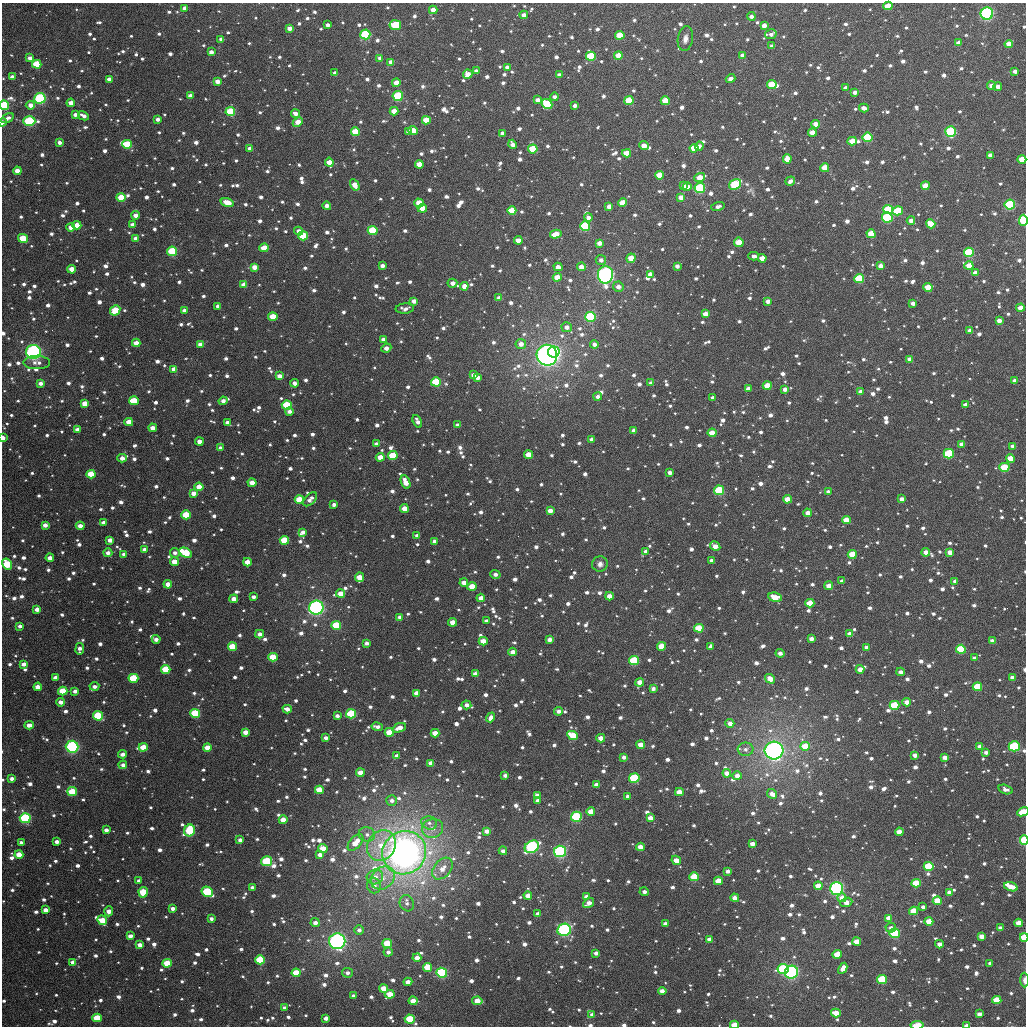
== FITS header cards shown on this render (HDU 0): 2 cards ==
NAXIS1  =                 1024
NAXIS2  =                 1024

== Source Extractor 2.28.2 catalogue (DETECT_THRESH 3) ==
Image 1024 x 1024 px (HDU 0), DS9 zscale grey, 1 PNG px = 1 image px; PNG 1028 x 1028 px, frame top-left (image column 1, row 1024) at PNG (2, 3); each listed source drawn as its Kron ellipse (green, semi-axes under 4 px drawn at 4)
Background 4440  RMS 80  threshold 240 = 3 sigma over >= 5 px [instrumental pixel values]
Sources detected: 1774; of the 1774, the 500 brightest by FLUX_AUTO listed and drawn (1274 fainter detections omitted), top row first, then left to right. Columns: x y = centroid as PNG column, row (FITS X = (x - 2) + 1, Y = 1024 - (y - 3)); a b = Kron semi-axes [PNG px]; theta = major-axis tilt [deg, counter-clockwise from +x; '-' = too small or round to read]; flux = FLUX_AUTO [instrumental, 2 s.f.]
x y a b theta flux
888 6 4 4 - 1.1e+05
184 8 4 3 - 2.7e+04
433 10 4 4 - 6.6e+04
987 13 6 6 - 7.6e+05
524 15 4 4 - 3.3e+04
751 16 4 4 - 2.7e+04
327 25 4 3 - 2.5e+04
395 25 6 5 - 4.8e+05
764 25 4 4 - 4.1e+04
289 28 4 4 - 4.3e+04
365 34 5 5 - 4.1e+05
771 34 6 5 - 2.8e+04
620 35 4 4 - 1.7e+05
221 39 4 3 - 2.8e+04
685 39 12 7 81 3.8e+04
958 43 4 4 - 4.9e+04
1009 44 4 4 - 8.0e+04
772 46 4 3 - 2.9e+04
211 52 4 3 - 3.4e+04
591 56 5 4 - 3.6e+05
618 56 4 4 - 9.7e+04
742 56 4 4 - 4.1e+04
30 58 4 4 - 3.1e+04
380 58 4 4 - 3.3e+04
391 62 4 4 - 4.9e+04
37 64 4 4 - 2.7e+05
507 67 4 3 - 2.6e+04
476 71 4 3 - 2.6e+04
1015 71 4 3 - 3.0e+04
335 73 4 4 - 2.7e+04
468 74 4 4 - 5.5e+04
559 75 4 4 - 2.6e+04
12 77 4 3 - 3.2e+04
109 79 4 3 - 3.5e+04
731 79 5 4 - 4.0e+04
217 81 4 4 - 4.4e+04
396 83 4 4 - 7.3e+04
772 84 5 4 - 1.9e+05
991 86 4 4 - 4.1e+04
998 87 4 4 - 3.6e+04
846 88 4 3 - 3.2e+04
855 92 4 4 - 2.8e+04
190 96 4 4 - 4.2e+04
398 96 5 5 - 3.8e+05
555 97 4 4 - 2.6e+04
40 98 5 5 - 5.1e+05
538 100 4 4 - 4.0e+04
629 100 4 4 - 2.3e+05
665 101 4 4 - 1.4e+05
71 103 4 4 - 4.8e+04
547 104 5 5 - 2.8e+05
4 105 5 4 - 4.2e+05
30 105 4 4 - 4.0e+04
575 106 4 4 - 3.0e+04
864 108 5 4 - 3.8e+04
394 111 4 4 - 7.5e+04
230 112 5 4 - 2.8e+05
295 114 4 4 - 3.9e+04
75 115 4 3 - 2.5e+04
83 116 6 3 -29 3.1e+04
8 118 7 3 30 2.6e+04
158 119 4 3 - 2.9e+04
426 120 4 4 - 1.5e+05
29 121 6 5 - 5.4e+05
2 122 4 2 - 3.1e+04
298 122 5 4 - 7.1e+04
816 124 4 4 - 7.0e+04
413 131 4 4 - 9.7e+04
951 131 5 5 - 5.0e+05
356 132 4 4 - 2.1e+05
408 132 4 4 - 3.0e+04
502 133 4 4 - 3.7e+04
812 133 4 4 - 7.6e+04
867 137 5 4 - 3.1e+05
852 141 4 4 - 1.0e+05
59 142 4 3 - 2.5e+04
127 144 5 4 - 2.3e+05
512 144 5 4 - 3.6e+04
644 146 5 4 - 6.7e+04
699 146 4 4 - 2.8e+04
250 148 4 4 - 4.0e+04
694 148 4 4 - 1.3e+05
533 149 4 4 - 2.2e+05
627 153 4 4 - 1.0e+05
990 155 4 3 - 4.2e+04
787 159 4 4 - 7.8e+04
1022 159 4 4 - 1.0e+05
329 162 4 4 - 5.5e+04
419 164 4 4 - 1.1e+05
825 168 4 4 - 1.2e+05
17 171 4 4 - 7.1e+04
659 175 4 4 - 1.3e+05
700 177 5 4 - 9.4e+04
790 181 5 3 - 2.7e+04
735 184 6 5 - 3.7e+05
355 185 6 4 -59 8.4e+04
683 185 4 3 - 2.6e+04
925 186 4 4 - 9.3e+04
687 187 4 4 - 4.2e+04
700 188 5 5 - 4.8e+05
121 197 5 4 - 1.8e+05
681 197 4 4 - 4.5e+04
227 202 7 4 -16 1.0e+05
419 203 4 4 - 1.2e+05
622 203 4 4 - 1.0e+05
1010 205 5 5 - 4.5e+05
327 206 4 4 - 3.5e+04
609 206 4 4 - 4.6e+04
718 207 7 4 15 2.5e+04
422 208 5 4 - 8.3e+04
888 210 5 4 - 3.8e+05
512 211 4 4 - 2.1e+05
898 211 5 4 - 3.0e+05
136 215 4 4 - 4.3e+04
588 217 4 4 - 3.3e+04
887 218 5 5 - 5.9e+05
911 220 4 4 - 3.0e+04
1023 220 5 4 - 2.5e+05
931 224 5 4 - 1.1e+05
77 225 4 4 - 9.8e+04
132 225 4 3 - 3.2e+04
585 226 5 5 - 4.2e+05
71 227 4 4 - 5.1e+04
373 230 5 4 - 2.5e+05
299 231 4 4 - 3.5e+04
556 234 6 4 15 1.0e+05
871 234 4 4 - 1.6e+05
303 236 5 4 - 2.9e+05
23 238 5 4 - 2.0e+05
135 238 4 4 - 2.5e+04
518 240 4 4 - 5.0e+04
739 242 5 4 - 1.2e+05
599 243 4 4 - 4.4e+04
264 248 5 4 - 1.2e+05
172 251 5 4 - 2.9e+05
969 252 5 4 - 3.2e+05
754 256 5 3 - 2.7e+04
631 258 4 4 - 1.0e+05
762 258 4 4 - 9.0e+04
601 260 5 5 - 2.6e+04
382 266 4 3 - 3.1e+04
677 266 4 3 - 2.8e+04
880 266 4 4 - 4.4e+04
969 266 4 4 - 9.2e+04
254 267 4 4 - 5.5e+04
558 267 4 4 - 4.3e+04
581 267 4 4 - 5.7e+04
72 269 4 4 - 7.8e+04
975 273 4 4 - 4.1e+04
650 274 4 4 - 3.8e+04
605 275 9 7 89 1.3e+06
557 277 4 4 - 8.6e+04
859 279 5 4 - 3.8e+05
452 283 5 4 - 3.6e+04
244 284 4 4 - 5.7e+04
464 286 4 4 - 6.2e+04
618 287 5 5 - 3.7e+04
928 287 4 4 - 1.5e+05
499 298 4 4 - 3.5e+04
414 301 4 4 - 3.9e+04
768 301 4 4 - 3.4e+04
913 303 4 3 - 3.1e+04
218 306 4 3 - 2.6e+04
405 308 9 5 4 2.8e+04
1020 308 4 4 - 6.8e+04
115 310 6 4 46 1.7e+05
184 310 4 3 - 3.1e+04
705 314 4 4 - 5.7e+04
273 317 4 4 - 1.5e+05
590 317 5 5 - 4.0e+05
999 321 4 4 - 4.4e+04
567 327 5 5 - 3.4e+04
970 331 4 4 - 4.1e+04
383 339 4 3 - 2.6e+04
136 343 4 4 - 5.9e+04
200 344 4 3 - 4.1e+04
521 344 5 5 - 4.7e+04
594 344 4 4 - 3.4e+04
386 348 5 4 - 4.0e+04
33 352 7 7 - 1.1e+06
554 352 6 5 - 5.8e+05
547 355 10 10 - 2.3e+06
909 359 4 4 - 4.0e+04
37 363 13 6 0 3.6e+04
174 369 4 4 - 5.2e+04
473 375 4 3 - 3.8e+04
279 376 4 4 - 4.6e+04
477 377 4 4 - 3.7e+04
1014 380 4 3 - 3.0e+04
436 382 5 4 - 2.8e+05
40 383 4 4 - 3.3e+04
295 383 4 4 - 2.9e+04
651 383 4 3 - 2.6e+04
767 386 4 4 - 1.1e+05
748 388 4 3 - 2.9e+04
785 389 4 4 - 3.7e+04
860 392 4 4 - 4.4e+04
598 397 4 4 - 2.8e+04
713 398 4 3 - 2.9e+04
134 401 5 4 - 2.0e+05
223 401 4 4 - 3.7e+04
85 404 4 4 - 7.4e+04
287 405 5 4 - 2.7e+05
965 405 4 3 - 5.0e+04
289 411 4 4 - 2.5e+04
417 421 7 4 -64 3.3e+04
129 422 4 4 - 8.9e+04
227 422 4 3 - 2.9e+04
457 425 4 4 - 2.8e+04
153 428 4 4 - 5.8e+04
77 430 4 4 - 5.1e+04
634 430 4 4 - 3.6e+04
712 433 4 4 - 9.9e+04
3 438 4 3 - 6.3e+04
592 439 4 3 - 3.2e+04
199 442 4 4 - 5.1e+04
376 444 4 4 - 2.5e+04
962 444 4 4 - 5.4e+04
1013 446 4 3 - 3.5e+04
220 448 4 3 - 3.1e+04
949 454 5 5 - 3.7e+05
529 455 4 4 - 1.1e+05
393 456 5 4 - 2.7e+05
380 457 4 4 - 7.0e+04
122 458 4 4 - 4.1e+04
1011 459 4 4 - 1.4e+05
1004 467 5 4 - 2.1e+05
670 472 4 3 - 3.4e+04
91 474 4 4 - 1.7e+05
405 482 7 4 -65 7.0e+04
252 483 4 4 - 6.8e+04
199 487 4 4 - 8.2e+04
719 490 5 4 - 3.1e+05
828 492 4 3 - 3.1e+04
193 493 4 4 - 4.9e+04
299 499 4 4 - 1.3e+05
310 499 8 5 47 3.4e+04
787 499 4 4 - 1.1e+05
902 499 4 4 - 3.8e+04
334 505 4 3 - 2.6e+04
404 508 4 4 - 7.1e+04
550 511 4 4 - 5.2e+04
807 513 4 4 - 3.7e+04
186 515 4 4 - 1.9e+05
846 520 4 4 - 1.1e+05
103 523 4 4 - 4.0e+04
45 525 4 4 - 4.3e+04
80 526 4 4 - 5.0e+04
303 532 4 4 - 2.9e+04
417 536 4 3 - 2.8e+04
110 540 4 4 - 4.7e+04
284 540 5 4 - 2.2e+05
434 541 4 3 - 2.8e+04
715 546 5 4 - 6.4e+04
144 550 4 4 - 3.4e+04
646 551 4 4 - 4.1e+04
926 552 4 4 - 4.7e+04
950 552 4 4 - 6.4e+04
108 553 4 4 - 2.9e+04
175 553 5 5 - 2.5e+04
185 553 7 4 -27 3.2e+05
124 554 4 3 - 3.1e+04
852 554 4 4 - 1.5e+05
50 558 4 4 - 4.4e+04
712 560 4 3 - 2.8e+04
174 562 4 4 - 8.2e+04
247 562 4 4 - 7.5e+04
7 564 6 5 - 2.5e+05
600 564 8 7 - 3.1e+04
495 574 5 3 - 3.0e+04
359 577 5 4 - 8.6e+04
842 581 4 3 - 2.6e+04
955 581 4 3 - 3.0e+04
464 583 4 4 - 5.2e+04
168 584 4 4 - 6.7e+04
472 586 4 4 - 1.2e+05
829 586 4 4 - 6.2e+04
340 593 4 4 - 6.8e+04
609 596 4 4 - 6.4e+04
253 597 4 3 - 2.6e+04
775 597 7 4 -9 1.1e+05
481 598 4 4 - 6.2e+04
233 599 4 4 - 5.3e+04
810 603 4 4 - 1.4e+05
316 608 7 7 - 1.3e+06
37 609 4 4 - 4.1e+04
400 617 4 3 - 3.8e+04
486 621 4 3 - 4.0e+04
452 622 4 4 - 7.0e+04
336 625 5 4 - 2.5e+05
20 626 4 3 - 2.6e+04
699 628 4 4 - 1.9e+05
260 634 4 4 - 3.3e+04
850 634 4 4 - 5.6e+04
156 639 4 4 - 3.2e+04
550 639 4 4 - 4.4e+04
811 639 4 4 - 3.3e+04
483 641 4 4 - 9.3e+04
992 641 4 3 - 3.8e+04
366 643 4 3 - 2.8e+04
662 646 4 4 - 1.3e+05
232 647 4 4 - 1.7e+05
711 647 4 4 - 2.5e+04
866 647 4 3 - 3.1e+04
80 649 6 4 81 3.6e+04
961 649 5 4 - 3.2e+05
513 652 4 4 - 5.2e+04
780 653 4 3 - 3.4e+04
273 657 4 4 - 1.6e+05
974 658 4 3 - 3.0e+04
634 660 5 4 - 3.4e+05
24 664 4 3 - 4.0e+04
166 669 4 4 - 2.2e+05
860 669 4 4 - 6.1e+04
901 672 4 3 - 3.0e+04
475 674 4 4 - 4.9e+04
1012 677 4 4 - 4.2e+04
55 678 4 4 - 4.2e+04
133 678 5 4 - 3.4e+05
770 679 5 4 - 6.7e+04
640 682 4 4 - 7.4e+04
94 686 5 4 - 2.9e+04
38 687 4 4 - 7.3e+04
977 687 4 4 - 3.1e+05
653 688 4 3 - 2.5e+04
63 691 5 4 - 1.6e+05
75 691 4 3 - 2.8e+04
416 693 4 4 - 5.3e+04
61 702 4 4 - 3.9e+04
906 702 4 4 - 4.9e+04
466 705 5 4 - 3.2e+04
894 705 5 4 - 2.8e+05
287 709 4 3 - 3.9e+04
558 711 4 4 - 3.6e+04
195 713 5 4 - 3.0e+05
351 714 5 4 - 4.1e+05
98 716 5 4 - 2.7e+05
337 716 4 3 - 2.6e+04
491 717 5 4 - 4.1e+04
730 723 4 4 - 4.6e+04
29 725 5 3 - 4.3e+04
377 727 6 4 -11 2.8e+04
399 728 7 4 21 5.3e+04
245 732 4 4 - 5.9e+04
389 732 4 4 - 1.5e+05
435 733 4 4 - 8.9e+04
573 735 5 4 - 1.7e+05
326 738 4 3 - 3.0e+04
601 738 4 4 - 7.7e+04
641 745 4 4 - 7.3e+04
805 746 5 4 - 1.5e+05
1014 746 5 5 - 6.6e+05
72 747 6 6 - 7.7e+05
143 747 4 4 - 1.2e+05
207 747 4 4 - 8.0e+04
980 747 4 4 - 4.9e+04
746 749 8 6 -2 2.6e+04
774 750 9 9 - 2.3e+06
986 752 4 3 - 2.5e+04
122 754 4 3 - 3.7e+04
915 755 4 3 - 4.1e+04
397 756 4 4 - 3.3e+04
624 757 4 3 - 2.7e+04
945 757 4 4 - 4.3e+04
431 763 4 4 - 5.5e+04
123 765 4 4 - 2.8e+04
360 773 4 4 - 7.1e+04
727 773 4 4 - 5.3e+04
505 775 4 3 - 2.6e+04
737 776 4 4 - 4.2e+04
12 778 4 3 - 2.9e+04
634 778 5 5 - 5.2e+05
596 785 4 4 - 3.5e+04
1006 789 7 4 -16 2.8e+04
319 790 4 4 - 1.3e+05
72 791 5 4 - 2.1e+05
679 792 4 4 - 8.4e+04
772 794 5 4 - 4.7e+04
537 795 4 4 - 3.4e+04
628 796 4 3 - 2.6e+04
392 800 5 5 - 2.8e+04
538 801 4 4 - 2.9e+04
591 811 4 4 - 9.1e+04
1023 812 6 4 26 1.4e+05
576 817 5 5 - 4.4e+05
25 818 5 5 - 4.7e+05
650 818 4 4 - 5.9e+04
283 820 4 4 - 8.8e+04
429 823 8 6 -16 2.6e+04
433 828 10 9 - 5.3e+04
106 830 4 3 - 3.4e+04
189 830 6 5 - 3.5e+05
487 831 4 3 - 3.6e+04
899 832 4 4 - 7.1e+04
367 834 8 7 - 2.9e+04
240 840 4 3 - 3.4e+04
1024 840 5 3 - 3.0e+05
57 842 4 3 - 3.1e+04
355 842 10 5 48 9.8e+04
21 843 4 4 - 2.6e+04
752 844 4 3 - 4.2e+04
381 845 16 14 54 1.6e+05
532 847 7 6 - 8.7e+05
640 847 4 4 - 7.6e+04
323 848 5 4 - 9.6e+04
503 851 4 4 - 3.1e+04
560 851 6 6 - 7.0e+05
404 853 22 21 - 5.0e+06
19 854 4 4 - 9.0e+04
320 854 4 4 - 3.9e+04
676 860 5 4 - 7.0e+04
267 861 5 5 - 4.2e+05
929 866 5 4 - 3.5e+05
442 869 12 8 49 6.9e+04
727 871 4 3 - 2.8e+04
375 877 8 7 - 5.0e+04
694 877 5 4 - 2.4e+05
383 878 13 10 41 6.8e+04
139 881 4 3 - 2.8e+04
718 881 4 4 - 1.3e+05
916 883 5 4 - 1.5e+05
374 886 8 7 - 4.9e+04
818 886 4 4 - 8.6e+04
252 887 4 3 - 2.9e+04
1011 887 7 4 -19 8.3e+04
836 888 6 6 - 9.0e+05
143 892 5 4 - 1.9e+05
207 892 6 5 - 3.7e+05
644 892 5 3 - 2.9e+04
949 892 4 3 - 2.8e+04
528 896 4 4 - 5.7e+04
586 897 4 4 - 4.0e+04
735 898 4 4 - 4.6e+04
842 898 4 4 - 4.7e+04
937 901 4 4 - 1.5e+05
846 902 6 4 20 6.2e+04
407 903 8 7 - 2.6e+04
589 903 6 4 35 5.4e+04
923 907 4 3 - 2.5e+04
173 909 4 3 - 3.2e+04
46 910 4 3 - 4.6e+04
109 911 5 4 - 5.7e+04
914 911 4 4 - 1.8e+05
538 913 4 4 - 2.6e+04
889 918 4 4 - 6.8e+04
211 919 4 3 - 2.5e+04
102 920 5 4 - 1.3e+05
929 921 4 4 - 1.2e+05
315 923 4 4 - 3.5e+04
1019 923 4 4 - 8.1e+04
665 924 4 4 - 3.3e+04
891 928 5 5 - 3.1e+04
1000 928 4 4 - 2.6e+04
359 930 5 5 - 2.6e+04
564 930 7 6 - 9.8e+05
895 933 5 5 - 3.9e+05
130 936 4 3 - 4.0e+04
981 936 4 4 - 6.0e+04
1024 937 4 3 - 2.5e+05
710 939 4 4 - 5.4e+04
337 941 8 8 - 1.7e+06
857 941 4 4 - 8.6e+04
387 943 5 4 - 1.7e+05
939 944 4 4 - 3.7e+04
140 945 4 3 - 4.7e+04
388 952 5 4 - 2.6e+04
596 953 4 3 - 2.9e+04
837 954 5 4 - 1.1e+05
417 958 4 4 - 4.7e+04
260 960 5 4 - 3.3e+05
73 962 4 3 - 4.4e+04
167 963 4 4 - 1.8e+05
990 963 4 3 - 2.6e+04
428 967 4 4 - 2.1e+05
843 968 6 4 63 5.7e+04
783 969 6 5 - 6.3e+05
791 972 6 6 - 8.9e+05
296 973 4 4 - 1.5e+05
348 973 5 4 - 2.8e+04
442 973 5 5 - 5.1e+05
882 980 5 4 - 3.9e+05
1024 980 7 3 -89 2.7e+04
408 982 4 4 - 5.1e+04
384 989 4 4 - 1.1e+05
662 991 4 4 - 5.0e+04
390 994 5 4 - 1.0e+05
354 996 4 4 - 3.3e+04
997 1000 4 4 - 1.9e+05
413 1001 4 4 - 7.5e+04
477 1001 5 4 - 1.0e+05
285 1008 4 3 - 2.6e+04
836 1013 5 4 - 8.8e+04
979 1014 4 3 - 3.8e+04
592 1015 4 4 - 3.4e+04
97 1018 4 4 - 2.3e+05
326 1018 4 3 - 4.0e+04
410 1019 5 4 - 2.6e+05
734 1025 4 3 - 1.2e+05
917 1025 6 3 7 1.2e+05
967 1025 4 2 - 6.9e+04
At the frame edge (FLAGS 8, measured only in part): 14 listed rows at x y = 888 6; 12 77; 4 105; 2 122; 1022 159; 1023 220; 3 438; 1023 812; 1024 840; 1024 937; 1024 980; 734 1025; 917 1025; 967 1025
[1274 fainter detections neither listed nor drawn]

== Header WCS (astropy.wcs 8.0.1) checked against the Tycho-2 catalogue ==
Header WCS as astropy/WCSLIB reads it (applying the file's SIP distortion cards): RA---TAN-SIP/DEC--TAN-SIP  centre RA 02:41:23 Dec +19:11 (40.35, +19.19 deg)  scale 8.67 arcsec/px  FOV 148.0' x 148.0'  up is +178 deg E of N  parity flipped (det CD > 0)
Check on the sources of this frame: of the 60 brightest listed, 59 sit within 13.0 arcsec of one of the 180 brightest Tycho-2 stars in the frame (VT <= 11.90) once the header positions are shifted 0.89 arcsec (0.76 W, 0.46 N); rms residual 4.44 arcsec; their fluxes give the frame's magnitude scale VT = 24.21 - 2.5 log10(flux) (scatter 0.26 mag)
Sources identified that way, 209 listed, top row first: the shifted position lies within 13.0 arcsec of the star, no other Tycho-2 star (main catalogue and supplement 1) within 26.0 arcsec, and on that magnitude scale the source's flux lands within +1.5 / -3 mag of the star's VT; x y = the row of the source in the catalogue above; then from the Tycho-2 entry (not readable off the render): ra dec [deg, ICRS J2000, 3 dp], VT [Tycho-2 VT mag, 2 dp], TYC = Tycho-2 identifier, HIP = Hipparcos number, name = IAU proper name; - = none
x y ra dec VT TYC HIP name
888 6 39.452 +17.924 11.64 1219-1122-1 - -
987 13 39.201 +17.931 9.03 1219-1304-1 12168 -
365 34 40.771 +18.045 10.06 1226-1344-1 - -
620 35 40.127 +18.023 11.49 1226-540-1 - -
958 43 39.269 +18.005 12.52 1219-731-1 - -
591 56 40.198 +18.076 10.78 1226-680-1 - -
618 56 40.128 +18.072 11.76 1226-834-1 - -
37 64 41.600 +18.145 10.96 1226-1270-1 - -
468 74 40.507 +18.131 12.83 1226-706-1 - -
396 83 40.687 +18.159 12.31 1226-62-1 - -
772 84 39.737 +18.125 11.17 1219-1529-1 - -
398 96 40.683 +18.191 10.13 1226-120-1 - -
40 98 41.589 +18.227 9.57 1226-1828-1 - -
629 100 40.096 +18.179 11.33 1226-267-1 - -
547 104 40.303 +18.196 10.71 1226-623-1 - -
4 105 41.679 +18.247 10.38 1226-1794-1 - -
230 112 41.105 +18.243 10.42 1226-192-1 - -
295 114 40.940 +18.242 12.65 1226-188-1 - -
426 120 40.606 +18.245 12.11 1226-759-1 12642 -
29 121 41.614 +18.283 9.95 1226-1903-1 - -
2 122 41.685 +18.288 12.01 1226-1770-1 - -
298 122 40.933 +18.262 12.13 1226-218-1 - -
951 131 39.278 +18.219 9.82 1219-1751-1 - -
356 132 40.786 +18.280 11.01 1226-251-1 - -
867 137 39.489 +18.243 10.48 1219-1471-1 - -
852 141 39.526 +18.253 11.92 1219-1361-1 - -
127 144 41.364 +18.331 11.09 1226-1836-1 - -
694 148 39.926 +18.287 11.47 1219-771-1 - -
533 149 40.335 +18.305 11.03 1226-162-1 - -
627 153 40.097 +18.306 12.04 1226-250-1 - -
787 159 39.689 +18.303 12.58 1219-1504-1 - -
825 168 39.593 +18.320 11.71 1219-1832-1 - -
659 175 40.011 +18.355 11.50 1226-1959-1 - -
700 177 39.909 +18.357 11.57 1219-1617-1 - -
735 184 39.819 +18.370 10.90 1219-1611-1 - -
355 185 40.784 +18.408 11.75 1226-372-1 - -
925 186 39.336 +18.352 11.97 1219-1604-1 - -
700 188 39.908 +18.382 10.04 1219-852-1 - -
121 197 41.374 +18.459 11.07 1226-1578-1 - -
419 203 40.618 +18.446 11.38 1226-1933-1 - -
622 203 40.102 +18.425 12.53 1226-920-1 - -
1010 205 39.120 +18.388 10.11 1219-774-1 - -
609 206 40.136 +18.436 12.32 1226-831-1 - -
422 208 40.609 +18.458 11.70 1226-771-1 - -
888 210 39.428 +18.414 10.49 1219-1620-1 - -
512 211 40.382 +18.455 11.41 1226-927-1 - -
898 211 39.403 +18.416 10.94 1219-1211-1 - -
887 218 39.429 +18.433 10.14 1219-1809-1 - -
1023 220 39.083 +18.425 10.98 1219-903-1 - -
931 224 39.318 +18.443 12.42 1219-426-1 - -
77 225 41.485 +18.530 11.67 1226-1568-1 - -
585 226 40.194 +18.485 10.18 1226-794-1 - -
373 230 40.733 +18.516 10.63 1226-837-1 - -
556 234 40.267 +18.507 12.24 1226-932-1 - -
871 234 39.468 +18.474 11.56 1219-221-1 - -
303 236 40.910 +18.536 10.93 1226-808-1 - -
23 238 41.621 +18.566 11.29 1226-1662-1 - -
739 242 39.803 +18.509 11.19 1219-827-1 - -
172 251 41.240 +18.584 10.45 1226-636-1 - -
969 252 39.218 +18.508 10.57 1219-473-1 - -
631 258 40.074 +18.558 11.30 1226-851-1 - -
762 258 39.742 +18.545 12.30 1219-1820-1 - -
969 266 39.216 +18.540 11.61 1219-1825-1 - -
581 267 40.199 +18.584 11.92 1226-1958-1 - -
72 269 41.494 +18.636 11.81 1226-1209-1 - -
605 275 40.138 +18.600 8.15 1226-1952-1 12472 -
859 279 39.493 +18.583 10.46 1219-250-1 - -
464 286 40.495 +18.642 12.73 1226-245-1 - -
928 287 39.317 +18.597 11.31 1219-613-1 - -
1020 308 39.080 +18.635 12.53 1219-863-1 - -
115 310 41.380 +18.731 11.57 1226-1631-1 - -
273 317 40.979 +18.733 11.46 1226-1021-1 - -
590 317 40.172 +18.703 10.07 1226-234-1 - -
999 321 39.133 +18.668 12.51 1219-1941-1 - -
136 343 41.324 +18.808 12.49 1226-1749-1 - -
386 348 40.687 +18.798 12.78 1226-659-1 - -
33 352 41.585 +18.838 8.34 1226-1551-1 12932 -
554 352 40.261 +18.792 9.53 1226-73-1 - -
436 382 40.558 +18.875 10.59 1226-304-1 - -
767 386 39.714 +18.850 11.69 1219-1246-1 - -
134 401 41.324 +18.947 11.23 1226-1619-1 - -
223 401 41.097 +18.940 12.53 1226-863-1 - -
85 404 41.449 +18.958 11.89 1226-1583-1 - -
287 405 40.935 +18.945 10.54 1226-864-1 - -
965 405 39.208 +18.875 12.25 1219-202-1 - -
129 422 41.335 +18.999 11.64 1226-1728-1 - -
634 430 40.049 +18.972 12.56 1226-1970-1 - -
712 433 39.850 +18.970 11.34 1219-1776-1 - -
3 438 41.657 +19.048 11.66 1226-1912-1 - -
962 444 39.213 +18.970 12.56 1219-822-1 - -
949 454 39.245 +18.994 10.23 1219-1642-1 12187 -
393 456 40.660 +19.057 10.78 1226-1050-1 - -
1011 459 39.086 +18.999 12.59 1219-1213-1 - -
1004 467 39.102 +19.021 11.01 1219-1522-1 - -
91 474 41.427 +19.128 11.42 1226-1525-1 - -
405 482 40.624 +19.121 11.95 1226-206-1 - -
199 487 41.151 +19.148 12.34 1226-976-1 - -
719 490 39.825 +19.107 10.34 1219-84-1 - -
299 499 40.894 +19.171 11.35 1226-955-1 - -
787 499 39.650 +19.122 11.73 1219-434-1 - -
404 508 40.625 +19.183 12.35 1226-614-1 - -
550 511 40.254 +19.174 12.56 1226-374-1 - -
186 515 41.181 +19.218 10.70 1226-906-1 - -
846 520 39.498 +19.165 12.21 1219-1150-1 - -
103 523 41.391 +19.243 12.46 1226-1539-1 - -
417 536 40.590 +19.247 12.45 1226-295-1 - -
284 540 40.927 +19.271 10.88 1226-860-1 - -
185 553 41.178 +19.309 10.85 1226-830-1 - -
124 554 41.336 +19.318 11.74 1226-1403-1 - -
852 554 39.478 +19.247 11.36 1219-149-1 - -
174 562 41.207 +19.331 12.00 1226-815-1 - -
7 564 41.633 +19.351 10.84 1226-1299-1 - -
359 577 40.733 +19.352 12.07 1226-805-1 - -
472 586 40.445 +19.364 11.37 1226-938-1 - -
829 586 39.535 +19.325 12.22 1219-1037-1 - -
609 596 40.094 +19.374 12.02 1226-984-1 - -
481 598 40.421 +19.391 12.69 1226-1960-1 - -
810 603 39.581 +19.370 11.32 1219-1666-1 - -
316 608 40.837 +19.429 8.36 1226-710-1 12709 -
452 622 40.491 +19.452 12.28 1226-909-1 - -
336 625 40.787 +19.471 10.62 1226-675-1 - -
699 628 39.862 +19.441 11.05 1219-1323-1 - -
483 641 40.411 +19.495 11.77 1226-1060-1 - -
992 641 39.111 +19.440 12.80 1219-1013-1 - -
366 643 40.708 +19.510 12.93 1226-645-1 - -
662 646 39.955 +19.489 11.19 1219-1245-1 - -
232 647 41.050 +19.531 11.47 1226-626-1 - -
961 649 39.190 +19.464 10.84 1219-1709-1 - -
273 657 40.946 +19.553 11.43 1226-622-1 - -
634 660 40.024 +19.526 10.61 1226-1937-1 - -
166 669 41.218 +19.591 11.13 1226-589-1 12824 -
1012 677 39.056 +19.525 12.45 1219-1645-1 - -
133 678 41.300 +19.615 10.98 1226-1687-1 - -
640 682 40.006 +19.578 12.32 1226-444-1 - -
38 687 41.544 +19.644 12.00 1226-1599-1 - -
977 687 39.144 +19.552 11.06 1219-304-1 - -
63 691 41.480 +19.652 11.04 1226-1867-1 - -
894 705 39.352 +19.605 10.70 1219-560-1 - -
195 713 41.140 +19.695 10.60 1226-483-1 - -
351 714 40.741 +19.682 10.40 1226-501-1 - -
98 716 41.388 +19.709 10.75 1226-1407-1 - -
389 732 40.641 +19.723 11.30 1226-1373-1 - -
435 733 40.524 +19.720 12.27 1226-1062-1 - -
573 735 40.171 +19.713 11.10 1226-991-1 - -
641 745 39.997 +19.727 12.15 1219-322-1 - -
805 746 39.576 +19.714 11.90 1219-564-1 - -
1014 746 39.042 +19.691 10.04 1219-138-1 - -
72 747 41.451 +19.786 9.02 1226-1301-1 - -
143 747 41.269 +19.781 11.83 1226-470-1 - -
207 747 41.105 +19.776 11.48 1226-460-1 - -
774 750 39.656 +19.728 7.35 1219-395-1 12319 -
360 773 40.711 +19.823 11.83 1226-497-1 - -
634 778 40.010 +19.809 10.29 1226-510-1 - -
319 790 40.815 +19.868 11.72 1226-530-1 - -
72 791 41.447 +19.893 11.02 1226-1451-1 - -
537 795 40.257 +19.861 12.04 1226-573-1 - -
591 811 40.118 +19.894 11.50 1226-697-1 - -
1023 812 39.010 +19.846 11.69 1219-303-1 - -
576 817 40.155 +19.908 9.87 1226-236-1 - -
25 818 41.565 +19.961 9.81 1226-1199-1 - -
189 830 41.143 +19.978 10.40 1226-592-1 - -
899 832 39.326 +19.910 12.36 1219-253-1 - -
1024 840 39.002 +19.915 9.70 1219-712-1 - -
532 847 40.265 +19.985 9.10 1226-913-1 - -
560 851 40.192 +19.993 9.12 1226-477-1 - -
404 853 40.591 +20.011 5.73 1229-1969-1 12640 -
19 854 41.578 +20.049 11.40 1229-958-1 - -
676 860 39.894 +20.002 12.26 1222-477-1 - -
267 861 40.943 +20.044 10.41 1229-51-1 - -
929 866 39.246 +19.989 10.63 1219-299-1 - -
694 877 39.846 +20.040 10.78 1222-796-1 - -
718 881 39.783 +20.048 11.64 1222-1293-1 - -
916 883 39.277 +20.032 11.22 1222-1153-1 - -
818 886 39.527 +20.048 11.94 1222-36-1 - -
1011 887 39.035 +20.029 12.11 1222-1200-1 - -
836 888 39.480 +20.053 8.74 1222-663-1 12266 -
143 892 41.256 +20.129 11.19 1229-104-1 - -
207 892 41.093 +20.123 10.14 1229-87-1 - -
949 892 39.191 +20.049 12.39 1222-1076-1 - -
937 901 39.220 +20.071 10.88 1222-693-1 - -
846 902 39.452 +20.085 11.92 1222-1150-1 - -
914 911 39.280 +20.098 11.34 1222-2049-1 - -
102 920 41.359 +20.200 11.83 1229-1028-1 - -
929 921 39.239 +20.122 11.60 1222-915-1 - -
1019 923 39.010 +20.115 11.73 1222-665-1 - -
564 930 40.173 +20.181 8.83 1229-551-1 - -
895 933 39.326 +20.155 10.12 1222-2041-1 - -
981 936 39.103 +20.152 12.11 1222-505-1 - -
1024 937 38.992 +20.149 10.61 1222-1244-1 - -
857 941 39.422 +20.178 11.77 1222-916-1 - -
387 943 40.626 +20.231 11.27 1229-190-1 - -
837 954 39.471 +20.212 11.26 1222-1178-1 - -
260 960 40.950 +20.282 10.50 1229-235-1 - -
167 963 41.188 +20.299 11.16 1229-256-1 - -
428 967 40.520 +20.285 11.18 1229-97-1 - -
843 968 39.456 +20.247 12.54 1222-1287-1 - -
783 969 39.608 +20.252 10.12 1222-707-1 - -
791 972 39.586 +20.259 8.68 1222-1024-1 - -
296 973 40.857 +20.310 11.50 1229-252-1 - -
442 973 40.484 +20.297 9.84 1229-1936-1 - -
882 980 39.353 +20.267 10.33 1222-93-1 - -
384 989 40.631 +20.340 11.19 1229-277-1 - -
390 994 40.614 +20.353 11.71 1229-1792-1 - -
997 1000 39.056 +20.303 11.28 1222-132-1 - -
413 1001 40.554 +20.367 12.46 1229-38-1 - -
477 1001 40.389 +20.361 11.75 1229-1867-1 - -
97 1018 41.363 +20.436 11.11 1229-1103-1 - -
410 1019 40.560 +20.411 10.78 1229-504-1 - -
734 1025 39.726 +20.393 11.53 1222-33-1 - -